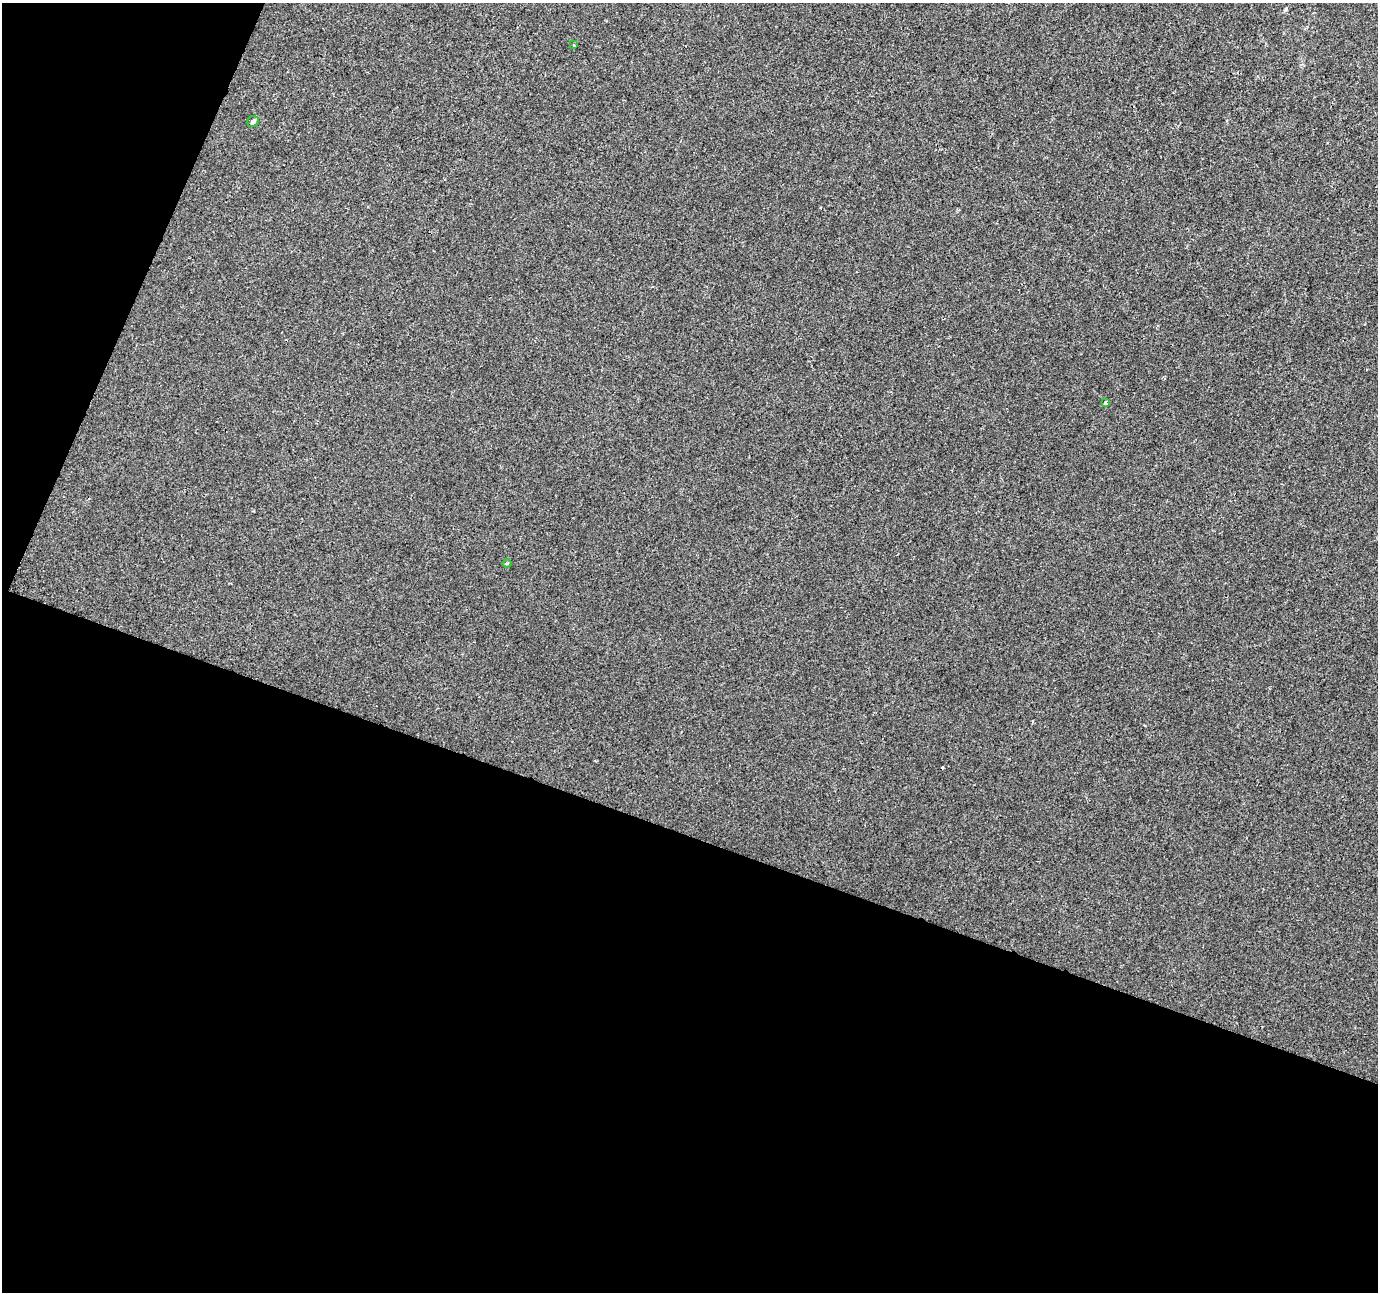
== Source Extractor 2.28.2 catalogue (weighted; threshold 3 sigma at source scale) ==
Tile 3 of 2 x 2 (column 1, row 2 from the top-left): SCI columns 1-1376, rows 108-1397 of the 2751 x 2813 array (HDU 1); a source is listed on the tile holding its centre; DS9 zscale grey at full resolution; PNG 1380 x 1294 px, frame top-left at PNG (2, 3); each listed source drawn as its Kron ellipse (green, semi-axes under 4 px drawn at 4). Shown black and unused: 40% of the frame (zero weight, under 2 of 3 exposures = <1% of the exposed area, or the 3 px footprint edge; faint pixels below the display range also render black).
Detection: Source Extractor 2.28.2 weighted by HDU 2 'WHT'; one run over the whole footprint, this tile lists its part. Background 4.66e-04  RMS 0.004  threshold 0.0181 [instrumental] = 3 sigma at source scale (4.5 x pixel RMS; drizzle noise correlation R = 1.50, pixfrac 1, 0.0396/0.0396 arcsec/px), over >= 5 px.
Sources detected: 4; all 4 listed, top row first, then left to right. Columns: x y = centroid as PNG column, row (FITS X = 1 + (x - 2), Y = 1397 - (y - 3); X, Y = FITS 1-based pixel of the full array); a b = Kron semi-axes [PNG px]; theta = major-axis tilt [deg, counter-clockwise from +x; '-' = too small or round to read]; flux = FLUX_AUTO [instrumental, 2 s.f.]
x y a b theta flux
574 45 3 3 - 0.4
253 121 6 5 - 0.91
1105 402 4 4 - 0.91
507 563 5 3 - 0.45